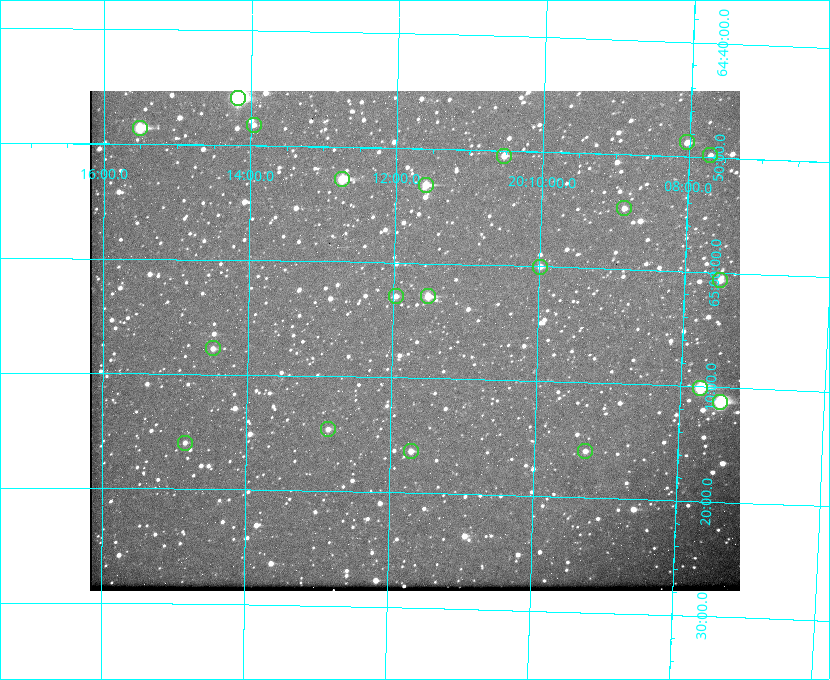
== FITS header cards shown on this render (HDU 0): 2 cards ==
NAXIS1  =                  650
NAXIS2  =                  500

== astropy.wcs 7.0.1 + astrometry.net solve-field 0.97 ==
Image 650 x 500 px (HDU 0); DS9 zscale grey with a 90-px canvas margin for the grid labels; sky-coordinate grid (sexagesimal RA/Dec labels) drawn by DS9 from the SOLVED WCS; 20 Tycho-2 reference stars matched to detected sources circled (green)
Header WCS: none
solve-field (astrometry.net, Tycho-2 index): SOLVED blind (the file carries no WCS)
Solved WCS: RA---TAN-SIP/DEC--TAN-SIP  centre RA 20:11:42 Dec +65:07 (302.92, +65.11 deg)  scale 5.23 arcsec/px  FOV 56.7' x 43.6'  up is +179 deg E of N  parity flipped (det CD > 0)
(file carries no celestial WCS; the grid is the blind solution)
Tycho-2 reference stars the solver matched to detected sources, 20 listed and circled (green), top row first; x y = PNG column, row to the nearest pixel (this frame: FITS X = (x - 90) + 1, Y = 500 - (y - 91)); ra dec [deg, ICRS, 3 dp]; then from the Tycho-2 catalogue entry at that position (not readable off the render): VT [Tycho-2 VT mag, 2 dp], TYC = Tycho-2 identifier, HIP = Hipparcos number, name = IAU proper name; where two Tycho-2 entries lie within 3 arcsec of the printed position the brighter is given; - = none
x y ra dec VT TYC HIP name
238 98 303.544 +64.765 7.36 4240-620-1 99731 -
254 125 303.488 +64.804 11.29 4240-68-1 - -
140 128 303.878 +64.810 8.93 4240-794-1 - -
687 142 302.008 +64.813 10.38 4240-809-1 - -
710 155 301.927 +64.830 11.16 4240-869-1 - -
504 156 302.633 +64.841 10.69 4240-985-1 - -
342 179 303.184 +64.880 9.02 4240-488-1 - -
426 185 302.897 +64.886 9.40 4240-717-1 - -
624 208 302.216 +64.912 11.03 4240-1279-1 - -
540 267 302.498 +65.000 11.22 4240-149-1 - -
720 280 301.878 +65.011 10.80 4240-59-1 - -
396 296 302.992 +65.048 11.44 4240-88-1 - -
428 296 302.882 +65.048 10.25 4240-98-1 - -
213 348 303.620 +65.129 11.18 4240-34-1 - -
700 388 301.932 +65.168 8.01 4240-866-1 99147 -
720 402 301.862 +65.188 7.70 4240-604-1 99125 -
328 429 303.217 +65.244 11.17 4240-236-1 - -
185 443 303.713 +65.266 11.45 4240-564-1 - -
411 451 302.928 +65.273 10.74 4240-760-1 - -
585 451 302.323 +65.266 11.19 4240-188-1 - -